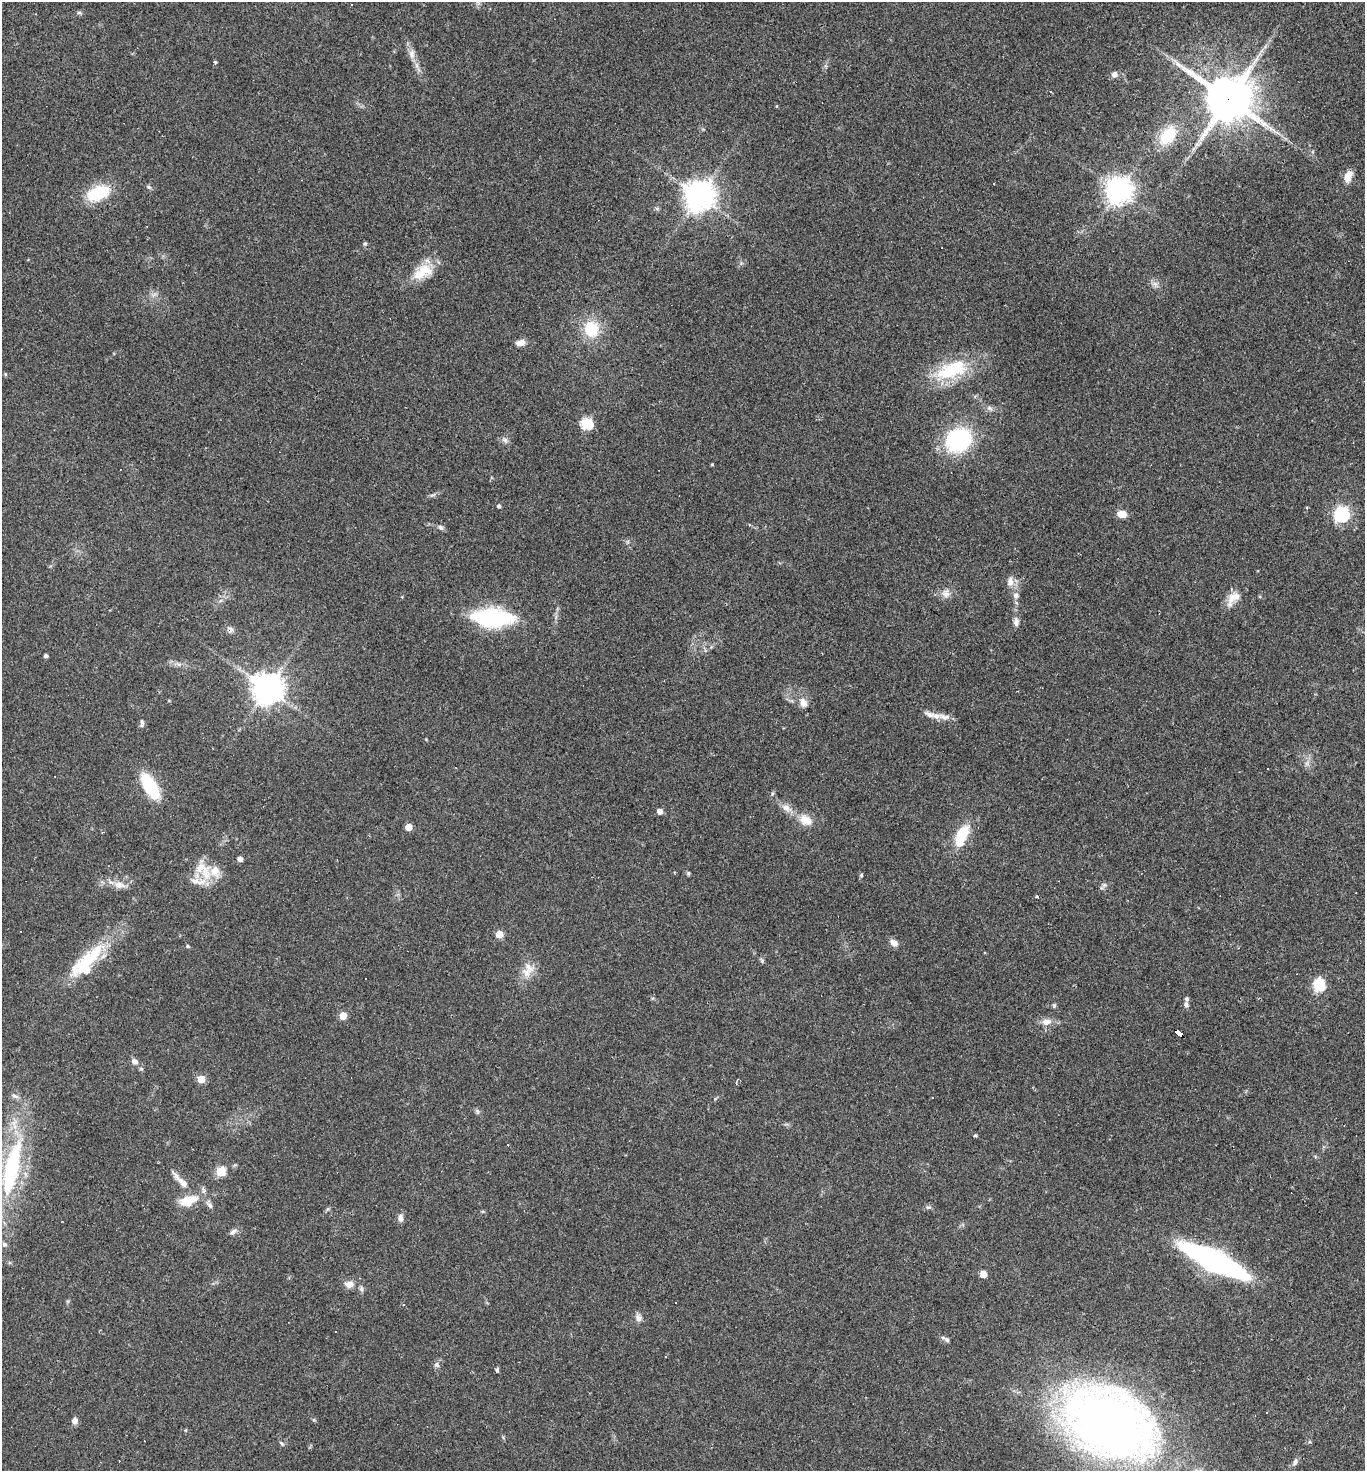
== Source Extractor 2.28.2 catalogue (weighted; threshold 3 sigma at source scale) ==
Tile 6 of 4 x 4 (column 2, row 2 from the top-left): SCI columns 1510-2872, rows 2940-4408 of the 5884 x 5878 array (HDU 1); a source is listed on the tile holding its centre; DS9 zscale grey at full resolution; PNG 1367 x 1473 px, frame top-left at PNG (2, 2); no overlay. Shown black and unused: <1% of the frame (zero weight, under 2 of 3 exposures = <1% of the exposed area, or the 3 px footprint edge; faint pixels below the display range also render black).
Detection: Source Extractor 2.28.2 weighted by HDU 2 'WHT'; one run over the whole footprint, this tile lists its part. Background 0.059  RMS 0.0059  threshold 0.0267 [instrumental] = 3 sigma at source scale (4.5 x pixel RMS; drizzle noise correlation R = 1.50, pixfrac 1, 0.05/0.05 arcsec/px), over >= 5 px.
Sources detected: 111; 1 inside a brighter object's white glare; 8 cosmic-ray / hot-pixel residue — not listed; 8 inside a brighter listed object's ellipse — not listed separately; the other 94 listed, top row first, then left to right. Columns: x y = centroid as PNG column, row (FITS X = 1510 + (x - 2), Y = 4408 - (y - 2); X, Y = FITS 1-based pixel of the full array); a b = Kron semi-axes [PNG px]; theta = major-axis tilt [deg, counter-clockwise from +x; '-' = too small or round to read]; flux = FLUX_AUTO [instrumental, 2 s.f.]
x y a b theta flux
352 4 3 3 - 2
79 13 6 4 0 0.96
412 54 14 8 -86 3.9
215 62 4 3 - 1.3
1114 74 6 6 - 3.1
1228 99 16 14 -30 2400
777 106 5 3 - 0.5
1167 136 26 16 52 20
1348 176 16 9 70 5.3
149 187 7 5 -23 1.1
1118 190 8 8 - 710
98 193 27 16 22 24
699 196 10 10 - 710
657 209 6 4 -20 0.89
365 244 6 4 69 0.95
422 272 26 17 25 15
1155 284 8 6 -44 2.3
591 329 19 17 -66 21
521 343 11 7 16 4.1
952 370 47 22 19 35
586 424 6 5 - 54
505 440 9 6 -34 2
958 440 18 15 24 90
712 464 4 3 - 0.58
433 495 11 3 11 1.3
498 506 4 4 - 1.4
1122 514 9 6 -10 7.2
1342 515 6 6 - 150
440 527 8 6 -33 1.7
1010 581 14 8 87 3.9
946 593 13 12 - 4.4
1016 595 8 8 - 2.3
1232 598 25 10 66 7.2
492 618 31 14 -2 84
1016 622 11 7 89 2.7
230 630 9 7 -72 2.2
46 656 4 3 - 1.6
267 688 10 10 - 760
803 703 13 9 -63 4.8
944 717 21 8 -11 5.2
142 723 11 5 88 1.5
1307 763 7 6 - 1.9
150 786 19 9 -60 49
786 808 16 8 -27 4.9
659 811 5 5 - 3.9
805 820 19 13 -30 8.7
408 827 5 5 - 8.4
962 834 18 10 59 20
240 859 4 4 - 4.1
201 868 27 15 -6 12
688 873 6 4 70 0.85
861 875 5 4 - 0.81
119 885 16 10 -6 5.7
1104 885 8 6 1 1.5
499 934 5 5 - 13
894 943 11 7 -39 3.5
188 946 5 4 - 0.84
762 961 7 5 -64 1.1
86 962 58 20 47 37
528 967 20 10 -52 7.1
1319 985 6 6 - 59
1186 1004 7 6 - 1.7
1054 1005 6 5 - 0.97
343 1016 5 5 - 13
1046 1022 13 8 5 4.6
1178 1033 10 4 -40 250
135 1061 8 7 - 3
141 1069 6 4 -2 0.8
201 1079 5 5 - 12
15 1096 10 5 -19 1.8
477 1111 7 4 -71 1
975 1135 4 4 - 1.1
1315 1156 6 4 -20 0.7
11 1168 73 17 78 70
221 1171 5 5 - 30
183 1183 19 9 -41 6.3
188 1201 25 13 16 13
210 1205 9 6 -54 1.9
928 1207 7 4 0 1.1
400 1218 8 6 90 3.1
233 1232 11 6 31 2.2
4 1244 5 5 - 1.6
1214 1261 43 12 -26 270
983 1274 5 5 - 9.1
349 1284 10 8 -3 4.4
361 1289 8 6 -87 1.5
638 1318 11 7 -65 2.7
946 1339 9 5 -41 1.5
437 1365 7 6 - 1.8
497 1370 6 4 81 1.1
74 1421 8 6 73 2.8
1109 1423 82 55 -27 530
282 1443 8 5 -44 1.2
1295 1461 9 5 76 1.8
Overlapping masked pixels (flux is a lower limit): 2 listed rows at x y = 1228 99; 1178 1033